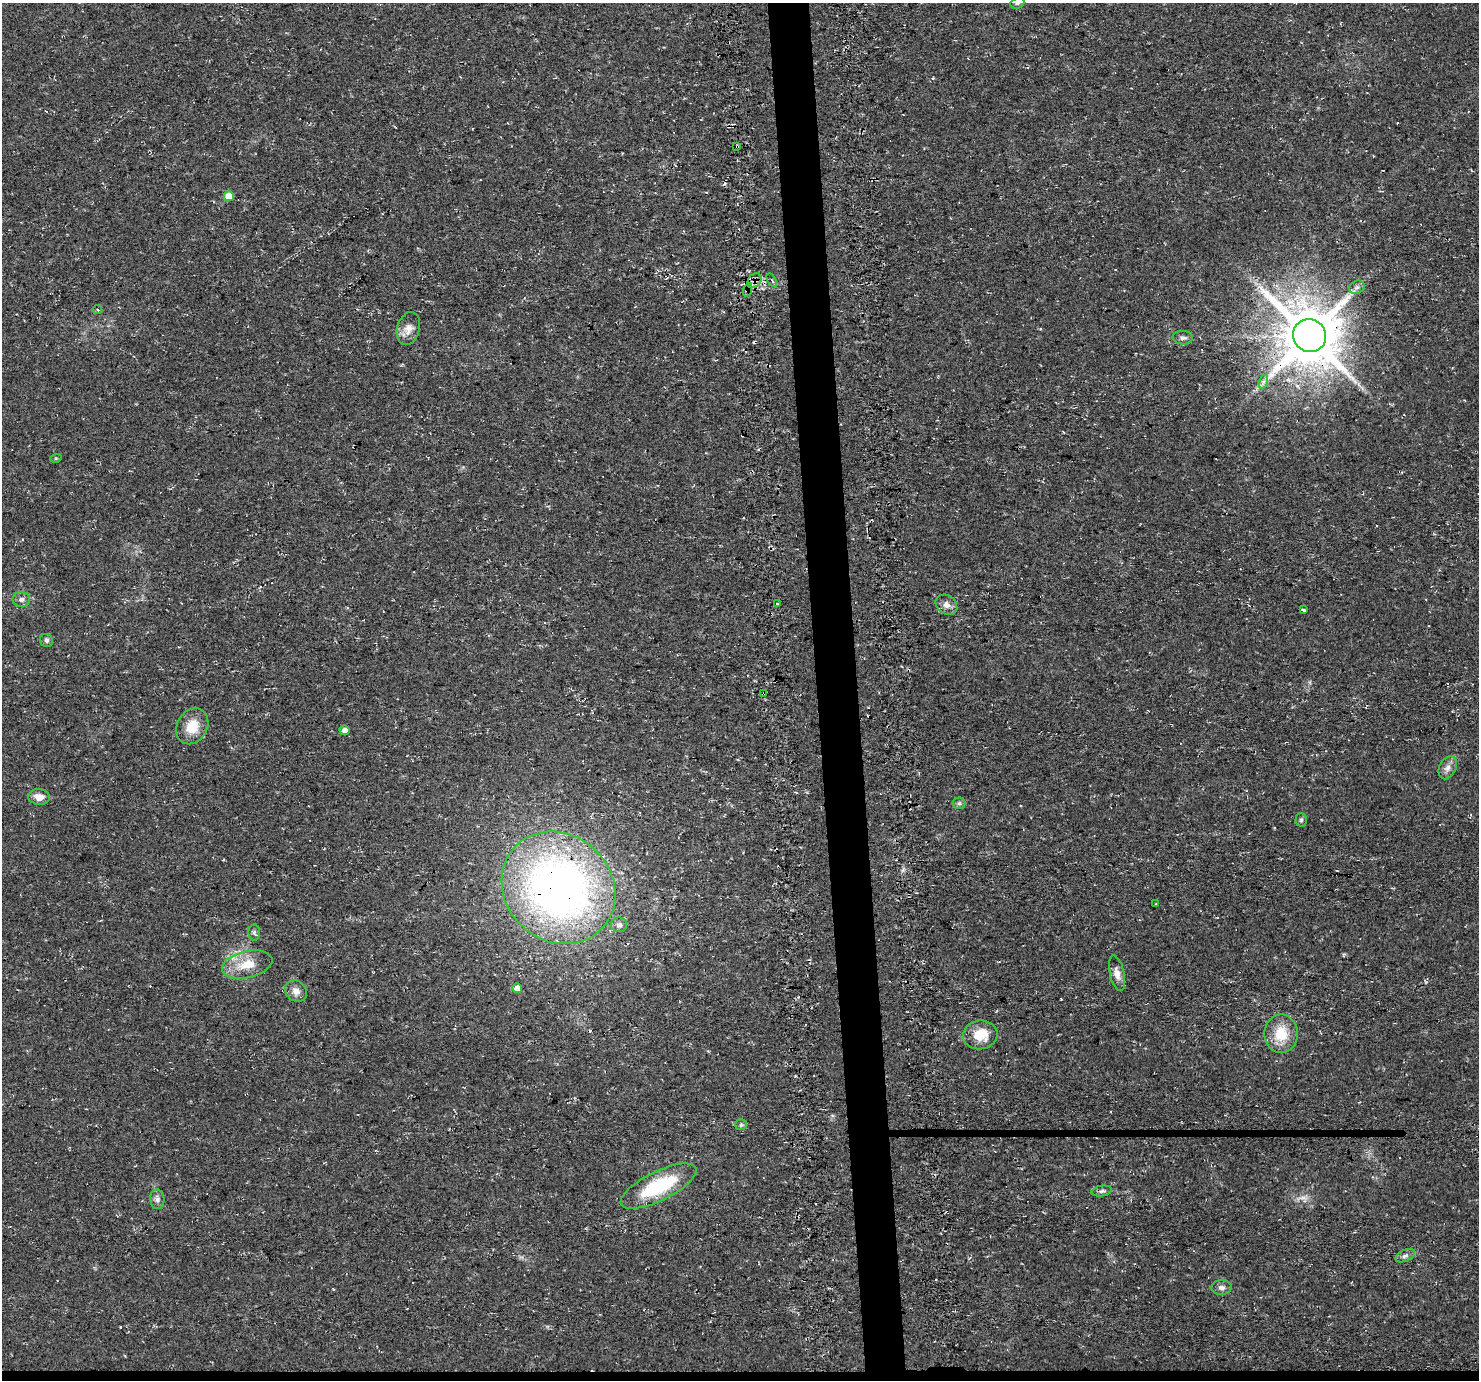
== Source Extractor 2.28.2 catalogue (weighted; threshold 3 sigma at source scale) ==
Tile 8 of 3 x 3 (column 2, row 3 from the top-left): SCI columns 1535-3011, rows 39-1416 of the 4545 x 4172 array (HDU 1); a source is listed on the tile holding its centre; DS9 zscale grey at full resolution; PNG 1481 x 1382 px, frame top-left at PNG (2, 3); each listed source drawn as its Kron ellipse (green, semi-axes under 4 px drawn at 4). Shown black and unused: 4% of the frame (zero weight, under 3 of 4 exposures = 4% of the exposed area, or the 3 px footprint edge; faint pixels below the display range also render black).
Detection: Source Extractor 2.28.2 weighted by HDU 2 'WHT'; one run over the whole footprint, this tile lists its part. Background 0.0302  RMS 0.0057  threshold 0.0256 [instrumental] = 3 sigma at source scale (4.5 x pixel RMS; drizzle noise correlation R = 1.50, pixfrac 1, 0.0396/0.0396 arcsec/px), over >= 5 px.
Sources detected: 46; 1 too faint to see at this stretch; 3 cosmic-ray / hot-pixel residue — neither listed nor drawn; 1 inside a brighter listed object's ellipse — not listed separately; the other 41 listed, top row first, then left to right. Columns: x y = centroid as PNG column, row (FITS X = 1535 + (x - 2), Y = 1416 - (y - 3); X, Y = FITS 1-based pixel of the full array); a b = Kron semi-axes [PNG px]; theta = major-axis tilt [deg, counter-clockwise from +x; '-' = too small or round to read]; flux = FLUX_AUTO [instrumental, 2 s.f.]
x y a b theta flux
1017 3 7 5 20 1.3
737 146 3 3 - 0.77
229 196 5 5 - 12
772 280 7 3 -60 0.7
754 281 8 6 49 2.5
1357 287 8 6 26 1.9
747 290 7 4 70 0.8
98 309 5 3 - 0.9
408 329 17 11 74 5.3
1310 336 17 16 - 3800
1183 338 10 7 -6 2.1
1263 382 7 4 71 1.4
56 458 6 3 17 0.59
21 599 9 7 2 2.3
777 604 3 3 - 0.69
946 605 11 9 -37 3.6
1303 610 4 3 - 3.2
47 640 7 6 - 1.4
764 693 4 3 - 0.68
192 726 19 15 60 11
344 730 5 5 - 3.4
1448 768 12 8 63 3.4
39 797 11 7 -7 4.8
959 803 6 6 - 1.1
1301 820 7 5 89 1.1
558 888 60 53 -42 320
1156 904 4 2 - 0.34
619 925 8 7 - 2.1
254 932 8 6 -89 1.3
247 964 25 13 12 13
1117 973 18 7 -77 4.1
517 988 5 5 - 6.1
296 991 12 10 -43 3.6
1281 1034 19 16 90 15
980 1035 17 14 7 12
741 1125 6 5 - 1
659 1186 42 14 26 38
1102 1191 10 5 10 1.4
157 1199 10 7 -85 2.2
1405 1256 10 5 24 1.9
1221 1288 10 7 -1 2.4
Overlapping masked pixels (flux is a lower limit): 6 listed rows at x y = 737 146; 754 281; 747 290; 1310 336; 764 693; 558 888
Isophote crosses this tile's border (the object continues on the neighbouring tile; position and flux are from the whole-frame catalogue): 1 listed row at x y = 1017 3